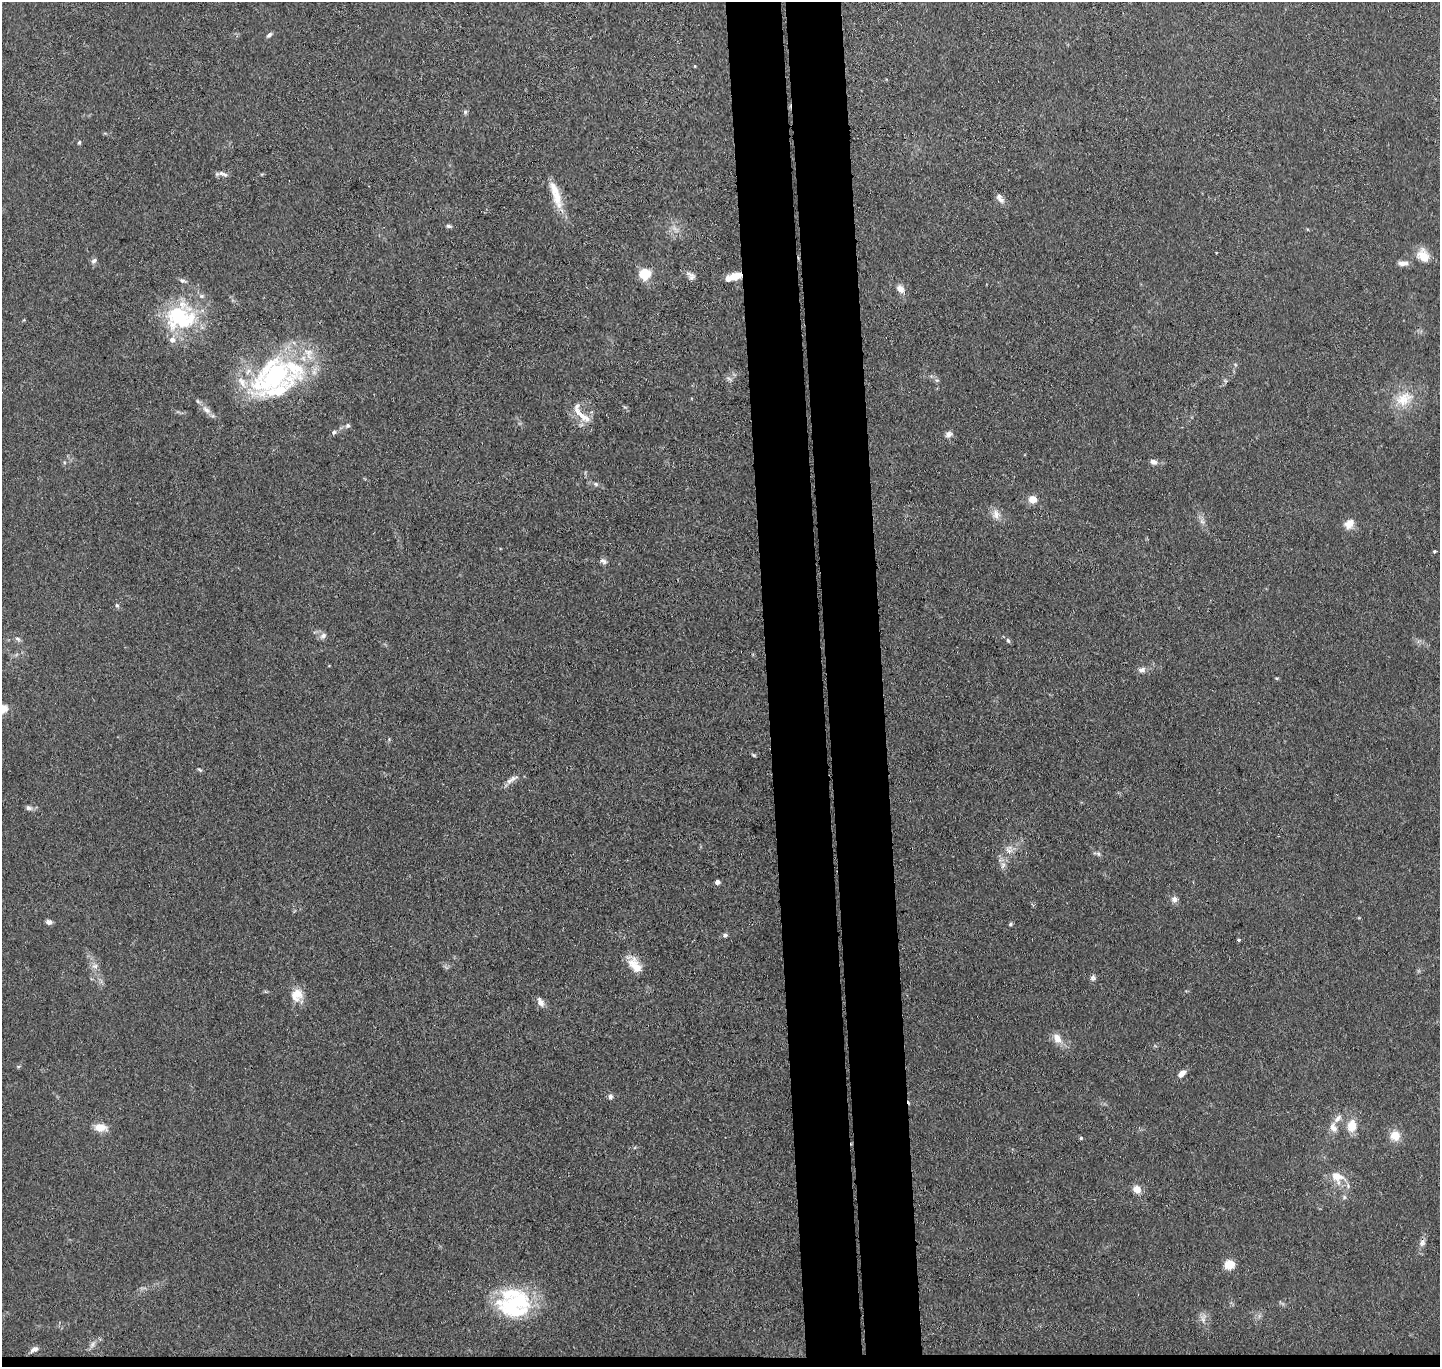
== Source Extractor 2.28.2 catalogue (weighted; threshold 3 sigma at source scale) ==
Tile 8 of 3 x 3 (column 2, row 3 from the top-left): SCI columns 1494-2931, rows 126-1490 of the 4423 x 4346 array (HDU 1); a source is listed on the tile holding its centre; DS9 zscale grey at full resolution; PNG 1442 x 1369 px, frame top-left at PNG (2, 2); no overlay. Shown black and unused: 8% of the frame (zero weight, under 3 of 4 exposures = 5% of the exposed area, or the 3 px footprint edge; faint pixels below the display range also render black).
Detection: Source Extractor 2.28.2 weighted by HDU 2 'WHT'; one run over the whole footprint, this tile lists its part. Background 0.0905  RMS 0.0073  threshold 0.0327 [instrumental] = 3 sigma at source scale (4.5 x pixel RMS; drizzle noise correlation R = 1.50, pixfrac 1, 0.05/0.05 arcsec/px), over >= 5 px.
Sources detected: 88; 1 too faint to see at this stretch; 1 inside a brighter object's white glare — not listed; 12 inside a brighter listed object's ellipse — not listed separately; the other 74 listed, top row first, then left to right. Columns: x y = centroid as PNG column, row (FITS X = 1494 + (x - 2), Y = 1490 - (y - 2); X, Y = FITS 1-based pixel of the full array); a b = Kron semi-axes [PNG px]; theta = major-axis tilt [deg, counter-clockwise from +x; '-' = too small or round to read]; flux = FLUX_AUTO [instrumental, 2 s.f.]
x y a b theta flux
269 35 8 5 45 1.9
695 66 4 3 - 0.58
465 112 6 6 - 1.4
79 142 5 4 - 1
225 175 9 6 -12 2.4
556 194 39 10 -73 17
1001 200 11 7 -33 3.5
449 226 8 4 -9 1.6
1423 255 17 14 -54 12
94 261 9 7 45 2.2
1403 263 13 6 -2 4.4
645 274 8 7 - 26
691 276 13 8 -43 3.7
736 276 12 9 9 8.4
900 289 10 7 -46 5.4
180 317 42 37 6 67
273 377 75 36 33 130
729 379 11 3 -30 1.6
1404 399 27 19 29 20
206 410 14 8 -46 5.4
584 417 24 9 -35 9.9
348 425 7 6 - 1.9
334 432 7 6 - 1.6
949 434 9 8 - 3.1
1153 462 8 6 -25 3.1
595 484 8 5 -28 1.8
1032 500 9 8 - 7.3
996 514 16 9 -71 6
1202 522 8 5 -30 2.2
1349 524 13 10 47 7.5
1434 551 4 3 - 1
603 561 10 6 -33 2.4
117 605 5 4 - 1.1
323 636 10 7 34 2.9
18 639 8 5 -28 1.8
1008 641 7 4 -61 1.5
1142 670 11 7 8 3.3
1277 678 5 3 - 0.82
3 708 5 5 - 31
389 739 5 5 - 1
753 755 6 4 -27 1
200 770 7 4 -30 1.1
513 778 13 7 24 4
29 808 9 6 -10 2.5
1009 849 13 10 -85 6.1
1098 854 7 6 - 1.7
1003 865 11 6 79 3.5
717 882 5 4 - 3.2
1174 899 9 8 - 3.4
49 922 7 5 -3 2.8
1010 924 5 4 - 1.1
725 935 6 5 - 1.8
1239 940 3 3 - 1.2
635 965 25 12 -53 12
95 966 9 6 14 3
1093 978 8 7 - 2.1
297 995 17 13 63 12
540 1002 13 7 -62 4.2
1057 1038 15 10 -58 7.7
1182 1073 10 6 42 4.9
610 1097 6 6 - 2.2
1352 1126 14 10 85 12
100 1127 13 8 -4 10
1333 1127 14 9 -69 5.7
1395 1136 11 11 - 10
1081 1138 5 4 - 1.1
1337 1177 21 16 -37 14
1137 1189 11 9 -41 6.1
1422 1243 10 8 71 3.3
1229 1264 6 5 - 41
516 1302 54 21 10 55
1203 1318 15 8 69 4.2
92 1344 11 6 64 3.2
34 1349 11 7 27 3.5
Overlapping masked pixels (flux is a lower limit): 1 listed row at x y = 736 276
Isophote crosses this tile's border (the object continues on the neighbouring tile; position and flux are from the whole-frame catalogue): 1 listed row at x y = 3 708